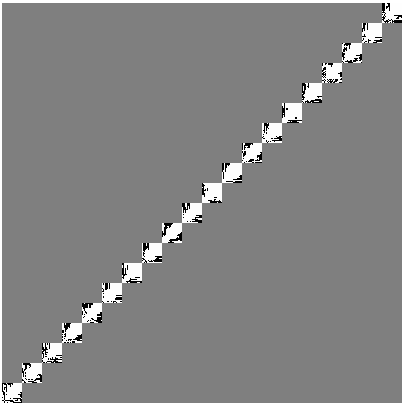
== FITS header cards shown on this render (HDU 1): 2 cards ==
NAXIS1  =                  400
NAXIS2  =                  400

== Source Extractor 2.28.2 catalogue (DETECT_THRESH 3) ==
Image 400 x 400 px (HDU 1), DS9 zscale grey, 1 PNG px = 1 image px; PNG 404 x 404 px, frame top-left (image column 1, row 400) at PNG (2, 3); no overlay
Background 0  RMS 1.8e-10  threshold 5.29e-10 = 3 sigma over >= 5 px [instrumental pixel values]
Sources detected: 20; all 20 listed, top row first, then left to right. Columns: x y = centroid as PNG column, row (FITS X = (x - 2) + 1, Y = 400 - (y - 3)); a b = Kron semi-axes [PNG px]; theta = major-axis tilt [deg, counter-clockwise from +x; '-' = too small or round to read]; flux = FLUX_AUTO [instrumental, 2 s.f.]
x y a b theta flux
398 6 8 8 - 1.3e-07
379 25 12 8 45 1.0e-07
359 45 11 6 45 6.7e-08
340 64 15 6 45 4.9e-08
319 85 10 8 45 1.4e-07
299 105 11 8 45 9.2e-08
279 125 9 7 45 5.7e-08
259 145 9 7 45 3.8e-08
239 165 9 8 - 1.3e-07
219 185 11 8 45 9.2e-08
199 205 9 7 45 5.6e-08
179 225 9 6 45 3.7e-08
158 246 9 8 - 1.3e-07
139 265 11 8 45 9.2e-08
119 285 9 7 45 5.7e-08
99 305 9 7 45 3.7e-08
79 325 9 8 - 1.3e-07
59 345 12 7 45 9.6e-08
39 365 9 7 45 5.9e-08
19 385 11 6 45 4.1e-08
At the frame edge (FLAGS 8, measured only in part): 1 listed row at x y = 398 6